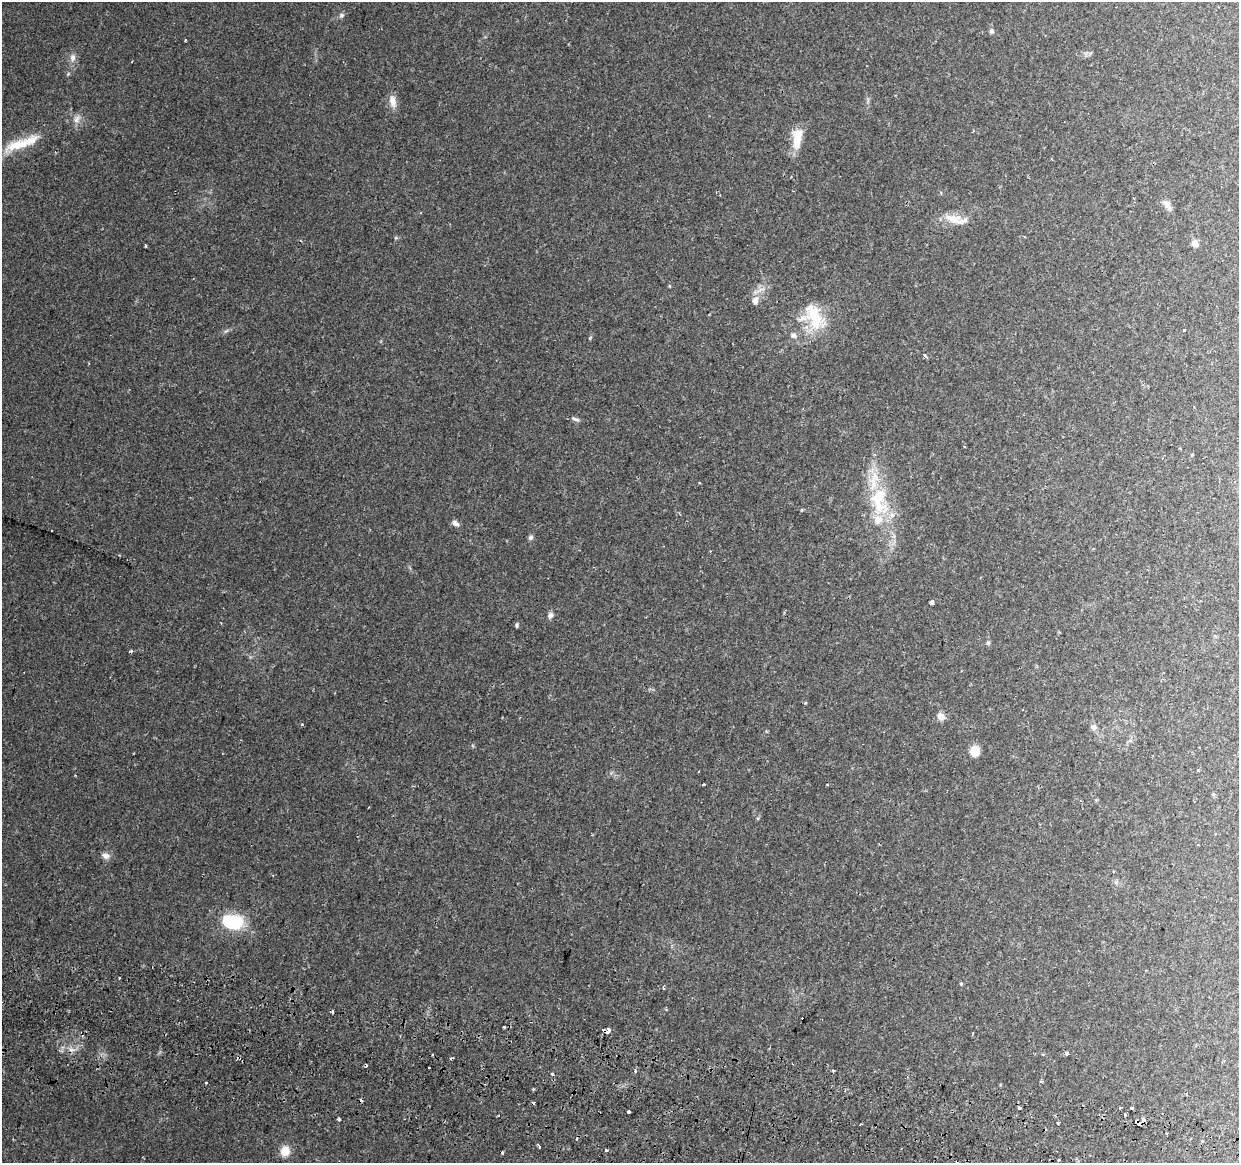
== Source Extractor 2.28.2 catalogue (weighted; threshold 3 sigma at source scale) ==
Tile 6 of 4 x 4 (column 2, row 2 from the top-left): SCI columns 1256-2492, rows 2655-3815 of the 4976 x 5248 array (HDU 1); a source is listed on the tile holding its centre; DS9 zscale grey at full resolution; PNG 1241 x 1165 px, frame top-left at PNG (2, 2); no overlay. Shown black and unused: <1% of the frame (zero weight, under 2 of 3 exposures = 3% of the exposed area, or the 3 px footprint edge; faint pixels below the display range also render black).
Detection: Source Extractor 2.28.2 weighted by HDU 2 'WHT'; one run over the whole footprint, this tile lists its part. Background 0.0332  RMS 0.0032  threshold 0.0145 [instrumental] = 3 sigma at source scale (4.5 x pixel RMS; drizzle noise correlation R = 1.50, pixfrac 1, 0.0396/0.0396 arcsec/px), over >= 5 px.
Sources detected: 79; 12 cosmic-ray / hot-pixel residue — not listed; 5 inside a brighter listed object's ellipse — not listed separately; the other 62 listed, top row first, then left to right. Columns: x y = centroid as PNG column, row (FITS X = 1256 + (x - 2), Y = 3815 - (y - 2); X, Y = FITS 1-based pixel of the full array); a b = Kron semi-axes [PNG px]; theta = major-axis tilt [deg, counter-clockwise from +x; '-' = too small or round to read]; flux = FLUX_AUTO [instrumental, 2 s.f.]
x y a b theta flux
342 15 7 6 - 0.82
991 31 7 5 1 0.61
185 41 3 3 - 0.71
73 57 11 7 88 1.5
393 101 17 9 -81 2.6
76 119 12 6 61 1.5
797 138 25 10 79 6.6
18 145 42 13 18 9.5
1167 205 16 7 -52 1.7
952 219 28 11 -16 4.7
1195 243 8 7 - 1.8
146 246 4 2 - 0.29
669 286 5 3 - 0.27
755 300 6 6 - 2.6
814 316 37 17 -68 13
1184 330 3 3 - 1
793 335 9 7 38 1.1
590 338 5 4 - 0.34
925 355 5 4 - 0.48
575 419 13 4 -20 0.85
964 446 3 2 - 0.27
1192 454 5 3 - 0.28
878 504 39 17 -49 13
455 523 10 6 -31 1.1
52 530 2 2 - 0.25
531 537 7 6 - 0.75
932 602 4 4 - 1.8
550 615 8 6 47 1.2
517 625 7 3 79 0.42
988 643 6 5 - 0.49
805 703 5 3 - 0.31
941 716 10 7 -41 2.1
302 724 3 3 - 0.52
1094 727 8 7 - 1.1
975 751 10 9 - 4.6
1197 770 3 3 - 0.45
75 775 2 2 - 0.31
703 785 3 3 - 0.56
106 856 11 8 -19 1.5
233 922 21 15 -1 16
961 984 5 4 - 0.31
608 1031 4 3 - 22
1067 1053 4 3 - 1.3
429 1068 3 2 - 0.43
833 1070 4 3 - 2.1
635 1071 3 3 - 1.1
552 1074 3 3 - 2.2
206 1083 3 3 - 0.97
1019 1108 3 3 - 0.72
1132 1108 3 3 - 1.4
629 1112 3 3 - 3.3
1125 1115 4 3 - 1.5
339 1119 3 3 - 1.3
1143 1120 4 3 - 2.1
1058 1123 4 3 - 0.33
1138 1123 7 3 -46 1.2
860 1125 3 2 - 0.32
1202 1141 3 3 - 0.36
539 1147 3 3 - 1.7
606 1150 3 2 - 0.79
285 1151 11 10 - 3.7
1059 1160 3 3 - 1
Overlapping masked pixels (flux is a lower limit): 3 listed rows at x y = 608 1031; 1143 1120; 1138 1123
Unlisted compact peaks at least as high as the median listed source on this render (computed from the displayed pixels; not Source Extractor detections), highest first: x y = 533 1089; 119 978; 396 238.